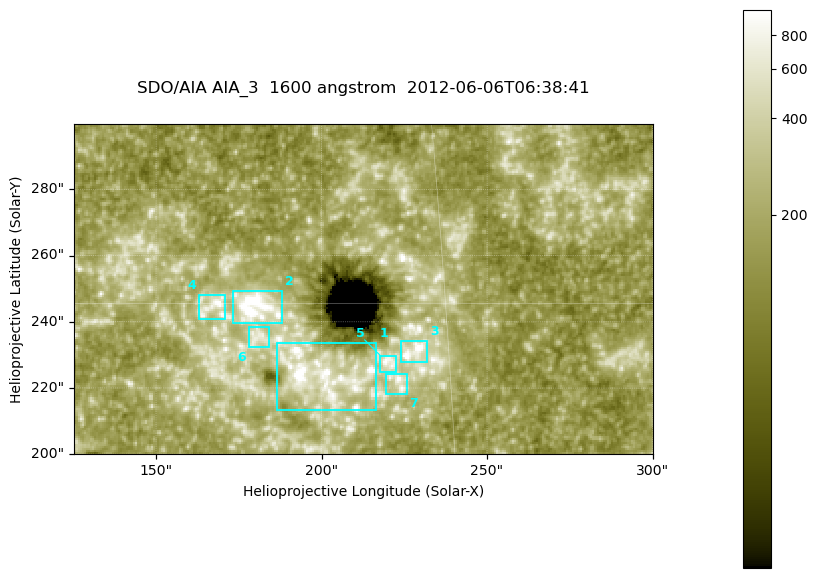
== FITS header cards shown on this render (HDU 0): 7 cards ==
TELESCOP= 'SDO/AIA '
INSTRUME= 'AIA_3   '
WAVELNTH=                 1600
WAVEUNIT= 'angstrom'
DATE-OBS= '2012-06-06T06:38:41.12'
CTYPE1  = 'HPLN-TAN'
CTYPE2  = 'HPLT-TAN'

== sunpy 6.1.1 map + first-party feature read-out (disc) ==
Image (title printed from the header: SDO/AIA AIA_3  1600 angstrom  2012-06-06T06:38:41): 287 x 164 px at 0.609 arcsec/px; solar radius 946 arcsec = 1552 px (partial field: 0.6% of the solar disc is inside the frame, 100% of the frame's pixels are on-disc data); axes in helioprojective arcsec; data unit not stated in the header (colour bar unlabelled)
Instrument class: DISC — disc imager (sunpy class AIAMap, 1600 A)
Bright regions (active regions / flare kernels): reference = the on-disc median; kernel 3 px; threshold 5 sigma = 325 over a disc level ~181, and >= 1.15x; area >= 47 px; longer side >= 3 px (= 1.8 arcsec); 7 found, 7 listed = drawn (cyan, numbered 1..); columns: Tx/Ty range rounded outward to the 2 arcsec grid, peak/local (2 s.f.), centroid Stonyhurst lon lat
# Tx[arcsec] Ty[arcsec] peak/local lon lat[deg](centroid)
1 186..218 212..234 12 +12 +14
2 172..188 238..250 13 +11 +15
3 224..232 228..234 8.3 +14 +14
4 162..172 240..248 5.6 +10 +15
5 218..224 224..230 4.7 +14 +14
6 178..184 232..240 3.8 +11 +14
7 218..226 218..226 4.6 +14 +14